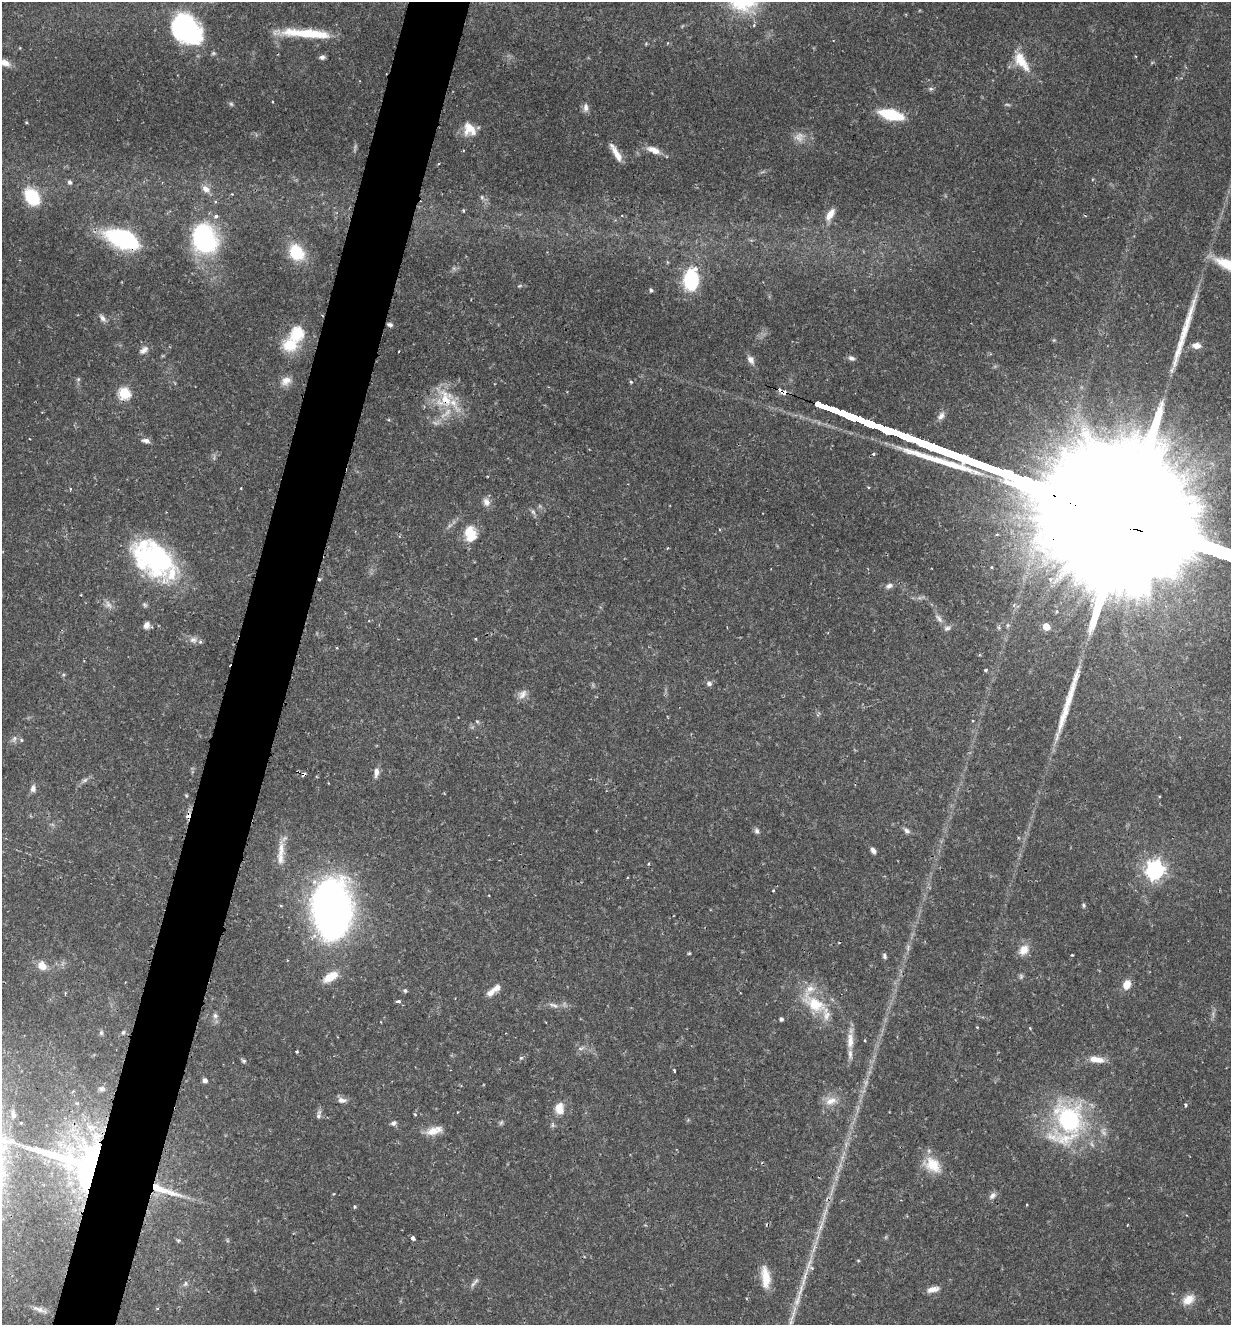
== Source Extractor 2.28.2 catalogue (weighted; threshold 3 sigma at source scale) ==
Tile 7 of 4 x 4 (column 3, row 2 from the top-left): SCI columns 2597-3825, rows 2654-3976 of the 5318 x 5303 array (HDU 1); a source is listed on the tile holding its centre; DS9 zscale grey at full resolution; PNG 1233 x 1327 px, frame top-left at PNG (2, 2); no overlay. Shown black and unused: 5% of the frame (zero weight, under 2 of 3 exposures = <1% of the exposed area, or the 3 px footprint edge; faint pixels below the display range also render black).
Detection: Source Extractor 2.28.2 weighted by HDU 2 'WHT'; one run over the whole footprint, this tile lists its part. Background 0.157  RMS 0.0037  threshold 0.0167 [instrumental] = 3 sigma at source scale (4.5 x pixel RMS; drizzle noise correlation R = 1.50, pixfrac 1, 0.05/0.05 arcsec/px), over >= 5 px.
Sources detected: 164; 5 too faint to see at this stretch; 1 inside a brighter object's white glare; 5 cosmic-ray / hot-pixel residue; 3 long thin detections or spike segments (spike, bleed or trail) — not listed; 10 inside a brighter listed object's ellipse — not listed separately; the other 140 listed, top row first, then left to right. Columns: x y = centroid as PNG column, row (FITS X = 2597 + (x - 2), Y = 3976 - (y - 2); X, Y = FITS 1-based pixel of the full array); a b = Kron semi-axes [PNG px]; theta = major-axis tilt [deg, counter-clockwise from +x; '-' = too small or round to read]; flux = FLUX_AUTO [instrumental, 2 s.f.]
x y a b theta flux
186 29 34 25 -49 53
305 33 56 8 -4 17
322 57 6 5 - 1.1
1021 61 30 13 -57 8.9
4 62 15 8 -19 2.9
931 89 6 5 - 0.75
273 102 3 2 - 0.38
231 104 6 5 - 0.6
586 107 13 7 87 1.8
891 115 17 7 -14 24
26 122 3 3 - 0.34
469 129 18 15 -55 6
799 137 14 14 - 3.8
653 150 19 8 -21 4
617 154 23 6 -59 4
439 163 4 3 - 0.32
69 182 6 5 - 1.1
206 189 11 8 -33 2.9
32 197 19 14 -59 17
482 197 6 5 - 0.78
463 211 5 3 - 0.51
830 214 16 8 59 4
216 216 6 5 - 1
203 238 25 18 -70 68
124 239 19 10 -21 98
297 252 17 14 -52 15
667 262 6 3 -71 0.41
1229 265 35 11 -24 14
691 279 18 12 83 35
651 290 5 4 - 0.87
102 318 11 6 -50 1.7
390 325 6 4 -18 0.99
297 333 7 6 - 41
290 345 18 16 0 11
1196 346 10 7 0 2.9
144 350 13 7 38 2
399 351 2 2 - 0.25
851 358 8 6 -24 1.3
751 360 11 7 -57 2.1
78 379 6 5 - 0.62
286 381 14 11 26 3.4
631 382 4 4 - 0.68
784 392 6 5 - 2.7
124 393 6 6 - 34
445 399 39 24 -48 17
941 416 11 8 52 2
146 441 9 6 -11 1.6
873 454 4 3 - 0.93
488 476 3 2 - 0.35
241 488 3 2 - 0.27
486 502 11 9 -65 2.5
533 512 8 5 -59 0.93
471 537 23 12 84 7.7
160 560 43 35 -46 60
319 579 3 3 - 0.88
1050 579 5 5 - 0.83
889 586 10 7 23 1.5
108 605 12 8 -55 2.1
1057 611 5 3 - 0.43
939 618 15 6 -51 1.8
146 625 9 8 - 2.1
1008 625 6 5 - 0.74
1046 627 5 5 - 6.9
475 639 4 3 - 0.41
193 640 11 9 0 2.2
985 670 4 3 - 0.56
709 683 6 6 - 1.3
522 694 15 10 47 2.6
477 721 5 5 - 0.52
14 739 11 6 74 1.3
21 740 5 4 - 0.52
376 772 13 7 85 2.1
303 774 4 3 - 3.4
85 780 10 5 27 1.2
33 788 11 7 83 1.7
186 795 6 3 -19 0.4
1159 796 4 3 - 0.33
757 831 8 6 -64 1.1
907 831 9 6 -40 1.4
281 849 26 10 87 5.7
873 850 7 5 -54 1.5
649 864 5 3 - 0.39
1155 870 7 7 - 190
773 890 3 3 - 0.37
1083 905 5 5 - 0.63
331 909 36 21 -88 370
1024 950 14 10 50 4.3
689 953 4 3 - 0.39
1072 955 3 3 - 0.38
884 956 7 5 -75 0.84
42 966 11 9 -50 3.9
1021 976 8 5 77 0.74
331 977 21 9 31 6.6
1127 985 11 8 70 4.1
497 988 11 7 30 2.2
405 991 5 4 - 0.79
398 1001 5 3 - 0.85
815 1004 39 18 -34 16
554 1005 15 6 -19 2
215 1016 7 7 - 1.3
781 1019 4 4 - 1.1
977 1027 3 3 - 0.33
123 1032 7 5 46 0.91
101 1033 7 5 76 0.81
850 1041 23 9 89 4.6
865 1041 3 2 - 0.33
581 1048 11 4 14 1.1
297 1051 3 3 - 0.56
521 1058 5 5 - 0.55
1094 1059 13 8 -13 3.6
244 1061 6 5 - 0.67
674 1070 3 2 - 0.6
205 1080 6 5 - 1.3
102 1089 11 8 -4 1.6
342 1100 11 7 -6 2
831 1101 19 11 19 4.6
1186 1105 5 3 - 0.59
559 1108 15 12 -87 4.6
13 1114 8 5 -81 0.97
415 1114 5 3 - 0.34
319 1115 13 6 76 1.3
1069 1119 34 29 -51 54
393 1123 7 5 22 1.1
501 1123 7 5 68 0.7
553 1125 9 4 82 0.77
434 1131 21 9 16 5
82 1163 81 49 -19 160
932 1165 25 17 -34 8.6
164 1190 50 8 -18 10
992 1196 11 7 51 1.6
355 1207 4 4 - 0.53
413 1238 4 4 - 1.6
858 1260 5 3 - 0.32
808 1265 30 6 69 5.5
765 1277 26 10 -84 7.3
185 1284 9 5 63 0.88
933 1289 15 7 12 2.8
1188 1300 14 10 35 5.2
39 1309 22 6 -21 2
793 1316 39 6 74 6.7
Overlapping masked pixels (flux is a lower limit): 7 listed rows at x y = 124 239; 784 392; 445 399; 319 579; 303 774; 82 1163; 164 1190
Isophote crosses this tile's border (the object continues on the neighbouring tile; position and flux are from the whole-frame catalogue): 3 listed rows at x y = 4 62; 1229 265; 793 1316